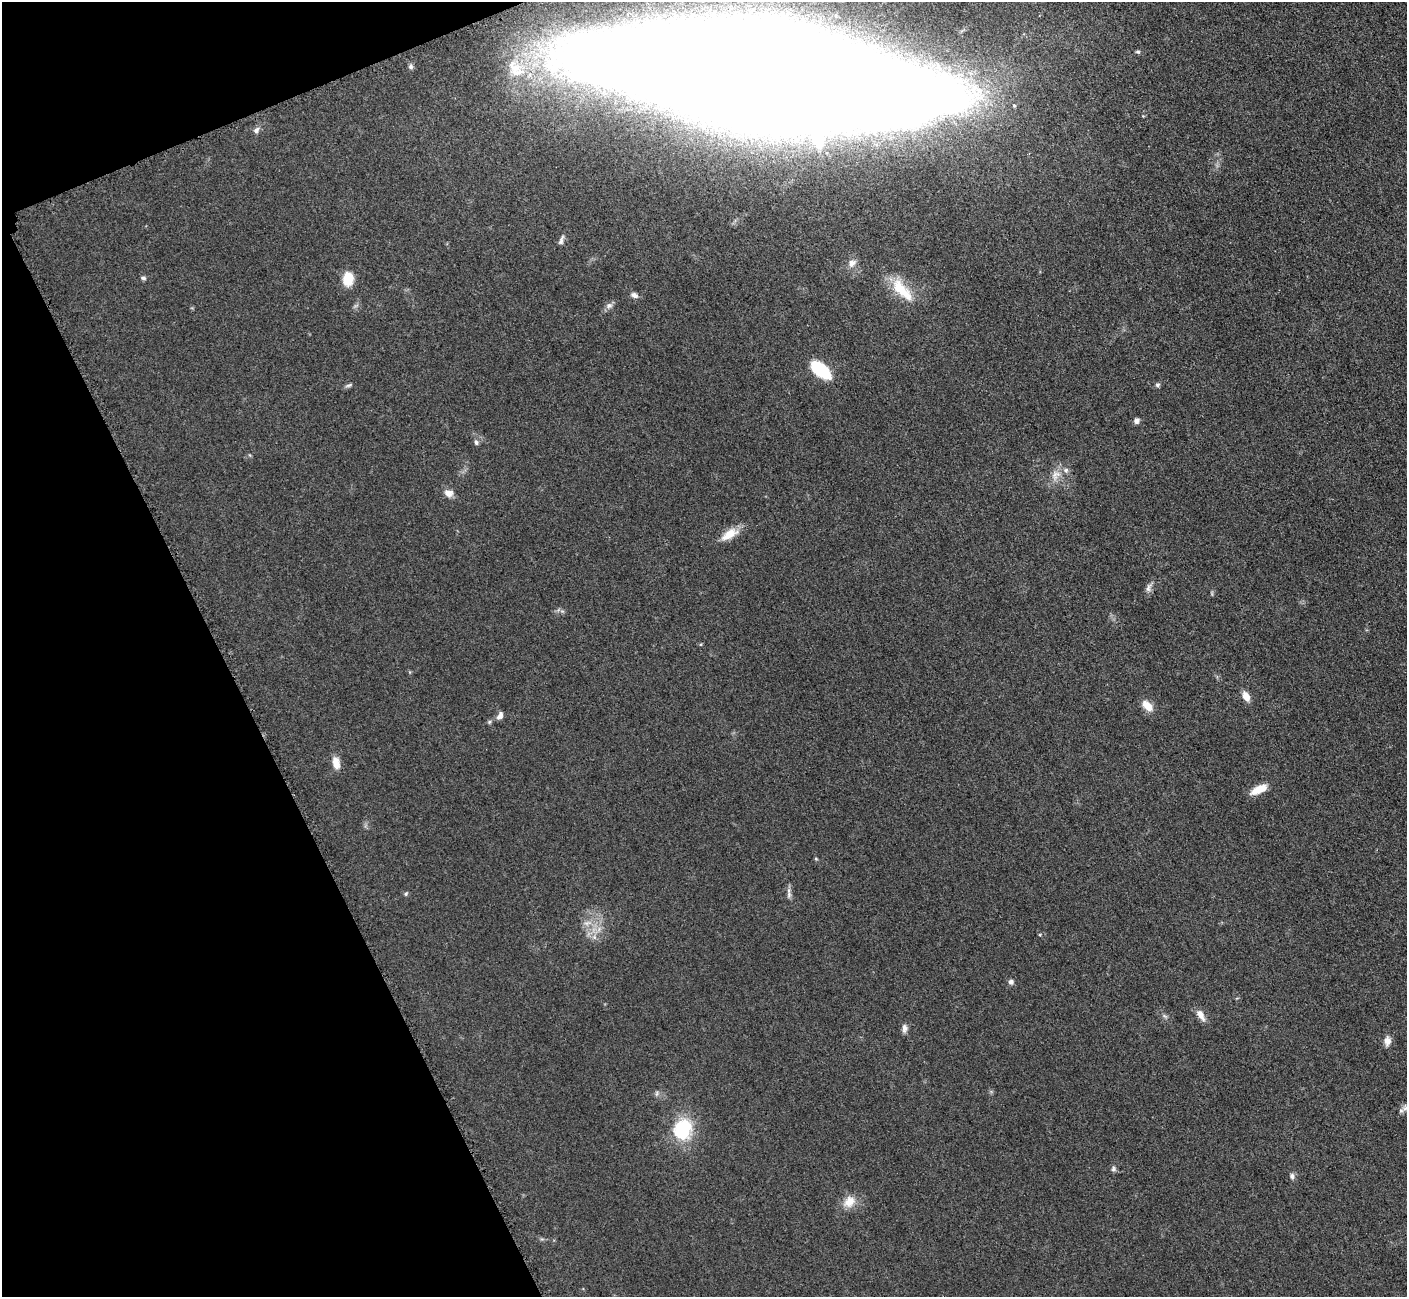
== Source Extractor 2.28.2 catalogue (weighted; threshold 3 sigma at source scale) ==
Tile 5 of 4 x 4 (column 1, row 2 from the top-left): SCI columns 65-1469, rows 2779-4073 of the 5701 x 5665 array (HDU 1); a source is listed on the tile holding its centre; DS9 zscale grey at full resolution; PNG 1409 x 1299 px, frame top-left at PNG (2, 2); no overlay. Shown black and unused: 19% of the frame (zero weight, under 3 of 5 exposures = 4% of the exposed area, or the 3 px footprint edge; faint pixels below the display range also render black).
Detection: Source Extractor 2.28.2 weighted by HDU 2 'WHT'; one run over the whole footprint, this tile lists its part. Background 0.0535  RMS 0.0059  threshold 0.0265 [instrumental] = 3 sigma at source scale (4.5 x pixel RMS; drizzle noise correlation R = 1.50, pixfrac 1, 0.05/0.05 arcsec/px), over >= 5 px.
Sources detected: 43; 1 inside a brighter listed object's ellipse — not listed separately; the other 42 listed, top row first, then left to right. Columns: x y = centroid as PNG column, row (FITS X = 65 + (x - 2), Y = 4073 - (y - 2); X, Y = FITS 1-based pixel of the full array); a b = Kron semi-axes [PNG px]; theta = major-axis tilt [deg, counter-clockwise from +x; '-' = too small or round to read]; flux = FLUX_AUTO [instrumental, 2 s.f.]
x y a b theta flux
1138 52 6 5 - 0.97
411 66 8 6 88 1.6
763 78 248 57 -7 9200
256 130 9 7 49 2.2
561 240 13 5 70 2
852 263 12 9 37 4.2
143 278 6 6 - 1.2
348 279 14 10 86 13
902 290 36 14 -47 19
634 295 10 6 -25 2.3
609 306 10 8 31 2.4
821 370 22 11 -38 29
349 385 11 4 18 1.3
1157 385 6 6 - 1.2
1136 420 7 6 - 2.4
476 442 8 5 -71 1.5
1056 475 18 12 55 7.2
448 493 12 9 -19 4.3
729 534 24 10 31 9.5
1148 588 13 7 65 2.7
1246 696 11 6 -64 5.9
1147 706 15 8 -43 6.8
500 716 10 6 59 2.6
489 722 6 5 - 0.93
336 763 15 8 -77 6
1259 789 19 8 26 10
816 859 5 4 - 0.63
406 894 6 5 - 0.87
789 894 12 6 -87 2.3
587 923 14 6 10 3.6
594 937 7 6 - 2
1011 982 6 6 - 1.9
1200 1015 14 7 -57 5
1165 1016 9 4 -24 1.3
904 1028 11 6 87 2.7
1387 1041 11 8 87 4.1
657 1093 8 5 83 1.4
1405 1108 11 9 65 2.5
681 1130 10 9 - 66
1113 1169 7 6 - 1.5
1292 1176 9 6 -76 1.9
849 1201 17 13 39 8.3
Isophote crosses this tile's border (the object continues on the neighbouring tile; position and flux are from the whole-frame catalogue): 2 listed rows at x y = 763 78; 1405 1108